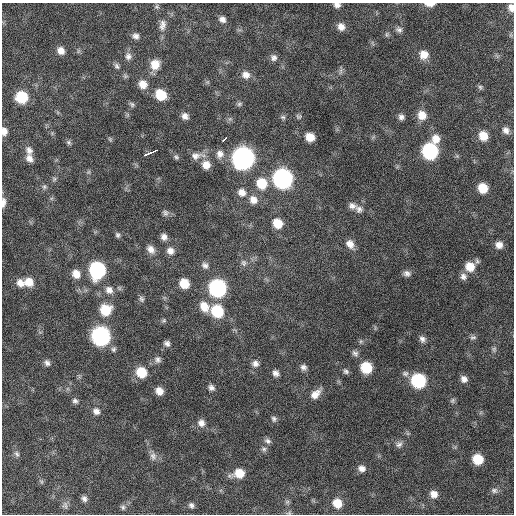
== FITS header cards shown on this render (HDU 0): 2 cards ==
NAXIS1  =                  512 / Axis length
NAXIS2  =                  512 / Axis length

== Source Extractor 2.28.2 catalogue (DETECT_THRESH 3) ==
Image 512 x 512 px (HDU 0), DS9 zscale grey, 1 PNG px = 1 image px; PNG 516 x 516 px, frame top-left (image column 1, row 512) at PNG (2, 3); no overlay
Background 240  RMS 16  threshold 48.1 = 3 sigma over >= 5 px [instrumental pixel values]
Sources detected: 125; all 125 listed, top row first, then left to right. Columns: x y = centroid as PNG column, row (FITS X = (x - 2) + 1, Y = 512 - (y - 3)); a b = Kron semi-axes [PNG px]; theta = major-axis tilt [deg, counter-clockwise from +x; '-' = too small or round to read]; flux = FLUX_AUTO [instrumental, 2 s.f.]
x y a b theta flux
430 4 10 4 1 7900
337 5 7 5 -5 4300
157 6 7 6 - 2200
511 8 8 6 -79 6600
222 19 8 7 - 5100
162 25 16 9 79 8000
341 27 9 8 - 7500
399 30 9 8 - 3800
136 36 9 7 -34 4600
61 51 9 8 - 7400
424 55 10 10 - 12000
128 56 11 9 -80 5300
274 58 9 8 - 4500
155 65 11 10 - 15000
117 66 9 6 -51 3000
341 71 11 4 79 2500
246 75 11 9 -16 7500
143 84 10 9 - 11000
480 87 7 6 - 2000
161 95 10 9 - 26000
22 97 9 9 - 42000
132 104 8 6 -54 2400
239 104 7 5 16 2100
422 115 11 10 - 11000
185 116 8 7 - 5200
298 116 7 6 - 2200
283 117 7 6 - 2300
401 117 7 7 - 3900
506 130 9 8 - 5500
4 131 8 6 -84 6900
483 136 9 8 - 16000
310 137 8 7 - 14000
110 139 7 4 -46 1600
224 139 6 3 42 7600
436 139 11 10 - 11000
69 142 7 6 - 2200
29 150 11 8 -52 5900
430 151 10 9 - 160000
151 153 14 3 23 29000
220 154 11 10 - 6900
196 156 16 10 10 8800
176 157 7 6 - 2200
29 158 10 8 -63 6700
243 158 11 10 - 600000
206 165 10 9 - 11000
88 172 7 4 71 1600
54 179 6 6 - 2000
282 179 11 10 - 340000
262 183 11 10 - 24000
44 187 7 6 - 2400
483 188 8 8 - 21000
242 192 11 9 -36 8100
253 200 11 9 -48 8500
3 202 13 5 84 5000
352 206 11 8 -25 5000
359 209 11 9 -49 5100
165 213 9 7 -75 3300
278 223 9 8 - 18000
117 235 7 6 - 2500
164 237 8 7 - 5500
350 244 11 8 -51 8300
499 245 8 8 - 6900
151 249 11 8 -50 7400
170 251 9 9 - 6900
244 263 10 7 -70 3900
205 265 10 8 -47 4600
470 267 11 11 - 17000
97 270 11 9 -83 160000
407 273 9 7 -15 4400
76 274 10 9 - 10000
463 277 9 8 - 4900
29 282 11 10 - 13000
20 283 10 8 -60 8300
184 283 9 8 - 21000
217 288 10 10 - 220000
109 290 11 10 - 7800
141 299 8 6 -72 2900
204 306 14 10 -58 15000
105 310 11 11 - 29000
217 311 11 10 - 50000
164 320 6 5 - 1900
101 336 10 10 - 290000
473 337 9 6 7 2700
422 339 8 7 - 4300
167 343 8 7 - 3800
114 349 7 6 - 2600
494 349 7 6 - 2300
355 353 9 7 -42 3700
157 360 9 8 - 4200
47 363 8 7 - 3900
255 364 9 8 - 5300
303 367 8 8 - 4000
366 368 9 8 - 35000
346 371 8 6 -33 2800
141 372 10 9 - 27000
276 373 8 6 -47 4800
405 373 9 7 13 3600
464 379 8 7 - 5600
418 381 10 9 - 100000
211 388 8 7 - 4100
159 391 8 7 - 9200
315 394 14 8 44 9700
452 400 7 6 - 2300
75 401 7 6 - 3000
96 411 9 8 - 5800
274 419 8 7 - 2900
201 423 10 9 - 6700
268 441 9 6 -23 3500
399 444 10 8 39 4000
264 449 7 7 - 2900
17 454 8 6 -63 2800
153 456 11 9 -77 5600
478 459 8 8 - 26000
362 468 9 7 -23 5500
239 473 12 8 12 19000
41 481 7 4 -19 1600
494 490 9 7 -2 3500
434 494 9 8 - 7800
84 499 8 7 - 4100
287 502 7 5 43 2300
337 503 10 9 - 17000
65 505 11 8 -80 4400
191 505 7 6 - 3200
123 507 8 6 -85 2800
289 513 7 4 14 1800
At the frame edge (FLAGS 8, measured only in part): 6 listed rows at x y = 430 4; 337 5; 511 8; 4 131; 3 202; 289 513